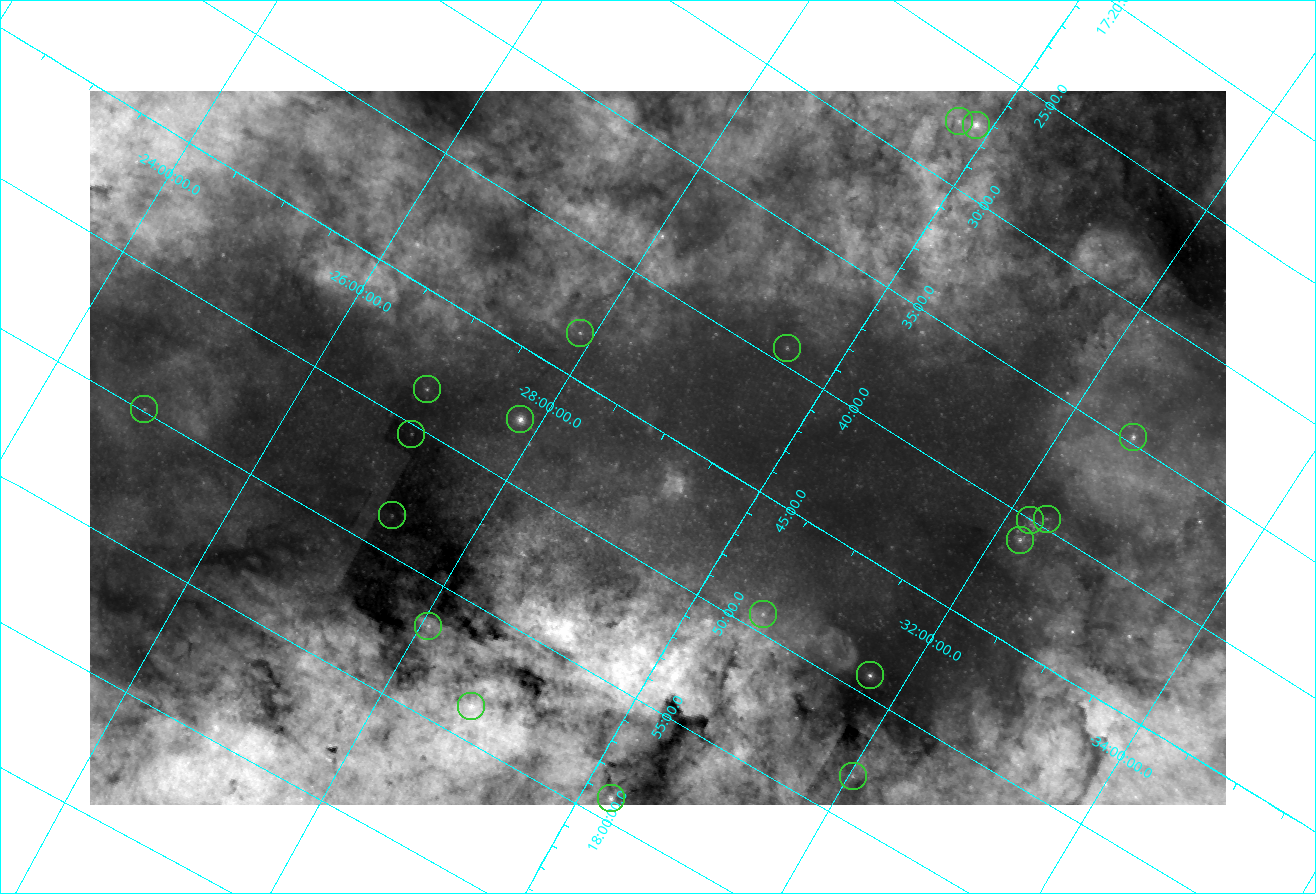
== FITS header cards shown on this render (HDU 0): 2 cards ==
NAXIS1  =                 1136 / Length of x axis
NAXIS2  =                  714 / Length of y axis

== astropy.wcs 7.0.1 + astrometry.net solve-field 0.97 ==
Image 1136 x 714 px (HDU 0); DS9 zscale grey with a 90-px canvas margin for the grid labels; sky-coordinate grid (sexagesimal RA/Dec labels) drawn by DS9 from the SOLVED WCS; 19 Tycho-2 reference stars matched to detected sources circled (green)
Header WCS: GLON-AIT/GLAT-AIT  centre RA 17:45:39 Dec -29:01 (266.41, -29.02 deg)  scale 32.3 arcsec/px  FOV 611.6' x 384.4'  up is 0 deg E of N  parity normal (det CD < 0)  (native frame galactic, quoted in ICRS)
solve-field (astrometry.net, Tycho-2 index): SOLVED blind (the header's WCS was not the basis of the solution)
Solved WCS: RA---TAN-SIP/DEC--TAN-SIP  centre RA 17:45:38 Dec -29:01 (266.41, -29.02 deg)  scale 32.3 arcsec/px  FOV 612.4' x 385.0'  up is -59 deg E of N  parity normal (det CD < 0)
Header WCS and blind solve agree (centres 4.4 arcsec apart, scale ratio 1.001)
Tycho-2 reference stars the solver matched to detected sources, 19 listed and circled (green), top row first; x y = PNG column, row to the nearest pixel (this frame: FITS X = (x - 90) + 1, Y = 714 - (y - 91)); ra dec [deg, ICRS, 3 dp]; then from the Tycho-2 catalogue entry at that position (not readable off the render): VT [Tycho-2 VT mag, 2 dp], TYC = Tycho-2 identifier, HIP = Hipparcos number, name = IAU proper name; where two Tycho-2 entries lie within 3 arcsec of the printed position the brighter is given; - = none
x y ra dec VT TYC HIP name
959 121 261.906 -29.725 5.97 6838-191-1 85442 -
976 125 261.839 -29.867 4.32 6838-1112-1 85423 -
580 333 265.824 -27.884 6.47 6836-644-1 86725 -
787 348 264.835 -29.531 6.83 6839-371-1 86404 -
427 389 267.116 -26.975 6.32 6836-163-1 87163 -
144 409 268.725 -24.887 6.19 6845-692-1 87706 -
520 419 266.890 -27.831 4.66 6836-118-1 87072 -
411 434 267.588 -27.062 6.98 6836-120-1 87306 -
1133 437 263.677 -32.582 5.73 7380-1077-3 86011 -
392 515 268.393 -27.283 6.91 6849-704-1 87589 -
1047 519 264.907 -32.320 7.15 7380-607-1 86432 -
1030 520 265.004 -32.201 6.73 7380-725-1 86468 -
1020 540 265.244 -32.214 6.23 7380-218-1 86527 -
763 614 267.322 -30.597 6.68 7377-199-1 87223 -
428 626 269.174 -28.065 5.79 6849-1230-1 87836 -
870 675 267.294 -31.703 4.79 7377-1056-1 87220 -
471 706 269.663 -28.759 5.99 6853-4503-1 88012 -
853 776 268.302 -32.032 6.95 7382-71-1 87555 -
611 798 269.774 -30.253 6.96 7378-3133-1 88060 -